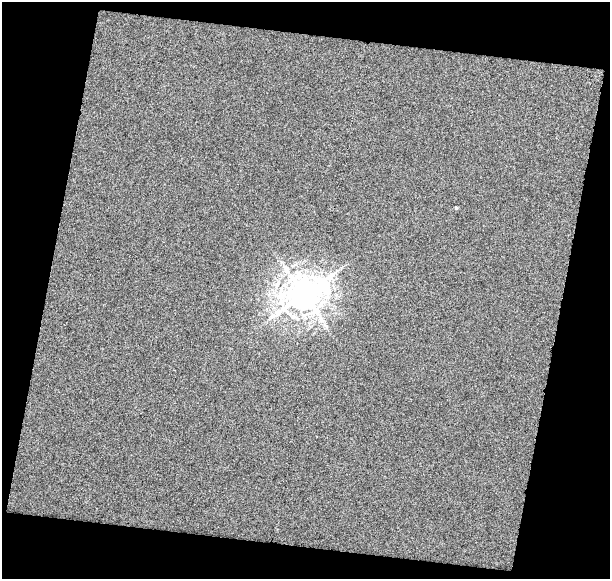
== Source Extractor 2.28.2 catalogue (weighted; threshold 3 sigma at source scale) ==
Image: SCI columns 1-608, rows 28-604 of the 608 x 630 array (HDU 1 of 3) = the unmasked area's bounding box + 8 px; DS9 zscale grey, full resolution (1 PNG px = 1 image px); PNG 612 x 581 px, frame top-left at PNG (2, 2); no overlay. Shown black and unused: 26% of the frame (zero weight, under 3 of 6 exposures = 1% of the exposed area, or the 3 px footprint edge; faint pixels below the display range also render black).
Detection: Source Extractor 2.28.2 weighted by HDU 2 'WHT'. Background -0.0199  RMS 0.11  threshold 0.445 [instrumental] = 3 sigma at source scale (4.09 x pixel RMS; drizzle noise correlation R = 1.36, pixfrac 0.8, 0.0396/0.0396 arcsec/px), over >= 5 px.
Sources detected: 3; all 3 listed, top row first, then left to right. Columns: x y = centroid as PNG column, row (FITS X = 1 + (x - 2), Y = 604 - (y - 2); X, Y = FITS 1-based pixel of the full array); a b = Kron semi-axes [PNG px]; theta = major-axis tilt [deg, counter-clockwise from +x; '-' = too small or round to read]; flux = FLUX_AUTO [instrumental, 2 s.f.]
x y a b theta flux
456 208 4 3 - 12
286 269 16 8 -61 91
303 294 12 10 28 22000